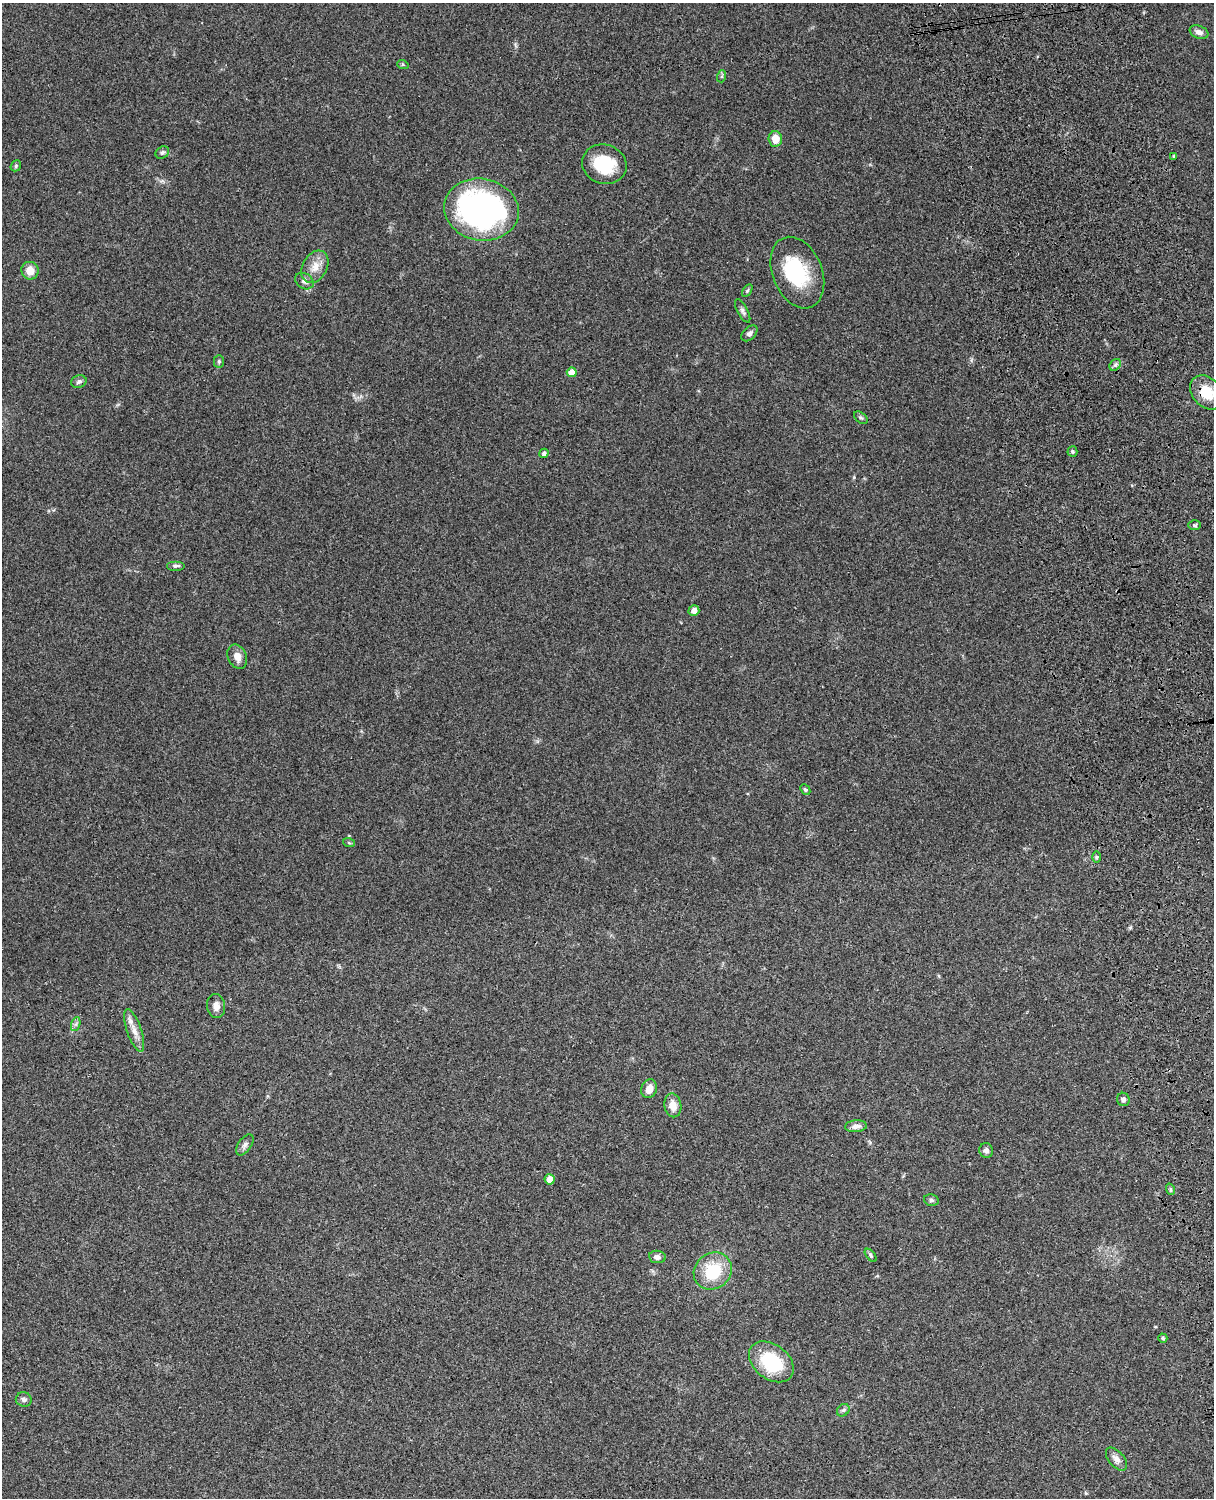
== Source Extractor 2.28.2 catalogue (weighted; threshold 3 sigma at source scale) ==
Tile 6 of 4 x 3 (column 2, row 2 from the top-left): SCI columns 1333-2544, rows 1773-3268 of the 5087 x 4928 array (HDU 1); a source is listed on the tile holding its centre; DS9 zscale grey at full resolution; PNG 1216 x 1500 px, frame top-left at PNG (2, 3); each listed source drawn as its Kron ellipse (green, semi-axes under 4 px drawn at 4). Shown black and unused: <1% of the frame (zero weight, under 3 of 4 exposures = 6% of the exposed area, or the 3 px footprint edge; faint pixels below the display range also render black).
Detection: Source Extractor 2.28.2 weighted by HDU 2 'WHT'; one run over the whole footprint, this tile lists its part. Background 0.0981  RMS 0.0063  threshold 0.0282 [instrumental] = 3 sigma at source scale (4.5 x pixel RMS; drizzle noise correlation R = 1.50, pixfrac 1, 0.05/0.05 arcsec/px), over >= 5 px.
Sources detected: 53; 2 inside a brighter object's white glare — neither listed nor drawn; the other 51 listed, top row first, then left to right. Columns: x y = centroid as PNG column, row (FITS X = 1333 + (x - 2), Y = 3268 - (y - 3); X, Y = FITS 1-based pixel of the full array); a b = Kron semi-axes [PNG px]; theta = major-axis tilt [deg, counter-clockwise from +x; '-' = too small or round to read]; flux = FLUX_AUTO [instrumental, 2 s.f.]
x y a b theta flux
1199 32 10 6 -22 3.3
403 65 6 4 -18 0.73
722 76 6 4 72 0.78
775 139 8 7 - 7.6
162 152 7 5 36 1.2
1174 156 4 3 - 0.9
604 164 22 19 -19 25
16 166 6 5 - 0.91
481 210 37 31 -10 180
315 267 17 12 60 7.8
30 271 9 8 - 7.3
797 273 37 25 -68 36
304 281 10 7 -32 2.6
747 291 7 4 59 0.92
743 311 13 5 -61 1.9
749 333 9 6 43 2
219 361 6 5 - 1.1
1115 365 6 5 - 1.5
572 372 5 4 - 6.6
79 382 8 6 20 1.9
1207 392 19 14 -48 15
861 418 8 5 -40 1.1
1072 451 5 5 - 1.2
544 453 5 4 - 1.7
1195 525 6 5 - 1.1
176 566 9 5 0 1.6
694 611 5 5 - 3.9
237 657 13 9 -68 4.9
805 790 6 4 -48 0.87
349 843 6 3 -20 0.74
1096 857 6 4 89 0.94
216 1006 12 9 -80 3.7
76 1024 7 4 71 1.4
134 1030 22 7 -71 5.9
649 1089 9 7 70 5.5
1123 1099 7 6 - 2
673 1105 12 8 -81 6.5
856 1126 11 6 4 3.2
245 1145 12 6 54 2.3
986 1150 7 7 - 2.4
550 1179 5 5 - 8.8
1170 1189 6 3 -72 0.85
931 1200 7 5 -12 1.4
871 1255 8 4 -51 1.1
657 1257 8 6 -9 2.5
713 1271 20 17 41 25
1163 1338 4 4 - 0.82
771 1362 25 17 -38 34
24 1399 8 7 - 2
843 1410 7 5 44 1.3
1116 1459 13 7 -49 3.8
Overlapping masked pixels (flux is a lower limit): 1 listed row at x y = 1207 392